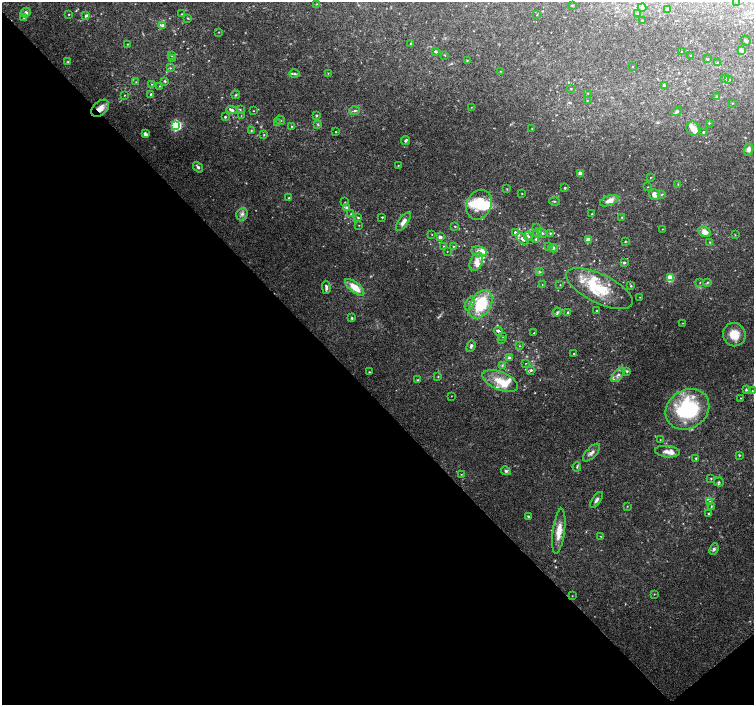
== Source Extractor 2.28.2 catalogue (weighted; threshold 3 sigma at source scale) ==
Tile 14 of 4 x 4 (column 2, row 4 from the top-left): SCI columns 1511-3013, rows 214-1619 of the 6019 x 5987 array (HDU 1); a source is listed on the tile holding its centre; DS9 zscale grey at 2 x 2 block average (1 PNG px = mean of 2 x 2 image px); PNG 756 x 707 px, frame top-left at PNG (2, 2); each listed source drawn as its Kron ellipse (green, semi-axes under 4 px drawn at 4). Shown black and unused: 45% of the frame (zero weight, under 3 of 4 exposures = <1% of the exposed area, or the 3 px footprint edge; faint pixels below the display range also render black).
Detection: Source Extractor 2.28.2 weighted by HDU 2 'WHT'; one run over the whole footprint, this tile lists its part. Background 0.0923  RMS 0.0056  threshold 0.025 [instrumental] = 3 sigma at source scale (4.5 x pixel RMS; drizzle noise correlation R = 1.50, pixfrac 1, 0.0396/0.0396 arcsec/px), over >= 5 px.
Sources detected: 211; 1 too faint to see at this stretch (2 x 2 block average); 3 inside a brighter object's white glare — neither listed nor drawn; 20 inside a brighter listed object's ellipse — not listed separately; the other 187 listed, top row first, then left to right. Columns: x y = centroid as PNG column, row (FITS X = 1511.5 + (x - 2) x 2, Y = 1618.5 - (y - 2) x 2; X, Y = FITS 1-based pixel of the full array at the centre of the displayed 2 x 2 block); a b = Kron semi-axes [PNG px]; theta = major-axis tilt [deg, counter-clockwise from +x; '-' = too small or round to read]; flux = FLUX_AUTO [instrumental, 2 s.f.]
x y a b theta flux
737 2 2 2 - 0.48
316 4 3 2 - 0.65
572 5 3 2 - 0.72
642 8 4 3 - 2.3
667 9 3 3 - 2.2
26 13 5 5 - 4.6
638 13 3 3 - 1.4
69 14 2 2 - 0.6
182 14 2 2 - 0.46
537 15 2 2 - 0.57
86 16 3 3 - 2.4
24 18 3 3 - 1.5
188 18 3 2 - 1.1
642 20 2 2 - 0.67
162 25 4 3 - 2.8
219 32 2 2 - 0.6
746 41 5 2 - 1.4
410 43 3 2 - 0.78
128 44 2 2 - 0.62
741 50 4 3 - 2.8
435 52 4 2 - 1.8
681 52 2 2 - 0.68
445 55 3 2 - 0.67
172 56 2 2 - 0.66
691 56 2 2 - 1
173 58 2 2 - 0.63
707 59 3 2 - 1.3
467 60 3 2 - 0.7
68 62 3 3 - 1.1
717 63 3 3 - 1.8
632 67 3 2 - 0.56
170 68 3 3 - 1.2
500 71 2 2 - 0.55
328 73 3 2 - 0.55
294 74 5 3 - 2
724 79 3 2 - 0.96
728 80 3 3 - 2.4
165 81 3 3 - 1.7
136 82 2 2 - 0.62
151 84 2 2 - 0.71
664 85 3 3 - 2.1
159 86 3 2 - 0.75
571 89 3 2 - 0.69
588 93 2 2 - 0.57
151 94 4 3 - 2.2
124 95 3 2 - 0.83
236 95 4 2 - 1.2
716 97 4 3 - 2
587 101 3 2 - 0.66
732 103 2 2 - 0.52
471 107 2 2 - 0.52
100 108 10 6 44 10
232 110 6 4 -6 4.1
240 110 3 2 - 1.1
253 111 2 2 - 0.68
355 111 5 3 - 2
677 112 5 3 - 1.8
317 115 3 3 - 1.1
241 116 3 2 - 0.47
225 117 2 2 - 1.6
280 120 5 2 - 1.1
277 123 2 2 - 0.68
709 123 3 2 - 0.77
176 125 4 4 - 150
318 125 3 2 - 1.1
292 126 3 2 - 1
532 129 2 2 - 0.77
693 129 7 6 - 8.2
251 131 3 3 - 1.2
336 132 2 2 - 0.69
703 132 2 2 - 1.1
145 134 4 3 - 4.2
264 134 2 2 - 0.79
406 141 5 3 - 2.1
748 149 6 4 75 4.8
398 165 2 2 - 0.73
198 167 5 3 - 3.1
580 173 3 2 - 13
650 177 2 2 - 0.61
678 184 3 2 - 0.65
648 187 2 2 - 0.54
565 188 3 2 - 1.7
507 189 3 2 - 0.57
522 194 2 2 - 0.68
655 194 5 5 - 9
662 194 3 3 - 1.1
289 198 3 3 - 1.2
554 201 5 2 - 1.2
609 201 10 5 21 9.6
345 202 2 2 - 0.54
479 205 15 12 67 31
346 207 3 3 - 2.9
242 214 6 5 - 4.8
351 214 3 2 - 0.91
592 214 2 2 - 0.85
382 217 2 2 - 1
622 217 3 2 - 1
358 218 3 3 - 1.5
403 222 11 4 55 7.2
359 225 2 2 - 0.58
455 226 2 2 - 0.79
536 228 3 2 - 0.77
662 229 2 2 - 0.47
705 232 7 4 -25 11
515 233 3 3 - 4.7
537 233 4 3 - 2.3
542 233 5 3 - 2.3
550 233 3 2 - 1.2
432 235 2 2 - 0.46
735 235 3 2 - 0.8
528 236 4 3 - 2.1
440 237 3 3 - 4.1
522 239 7 3 -43 4.6
536 239 3 3 - 2
588 240 3 3 - 23
625 241 3 2 - 1
710 242 2 2 - 0.65
444 246 2 2 - 0.97
454 246 3 2 - 0.78
548 247 3 3 - 1.4
553 248 4 3 - 2
447 251 2 2 - 0.43
479 252 8 5 -12 7.2
476 262 10 6 65 9.6
624 263 3 3 - 2.1
540 271 4 2 - 1.1
670 278 3 3 - 59
708 282 3 3 - 1.5
700 283 2 2 - 0.45
542 284 2 2 - 0.37
560 285 2 2 - 0.6
631 286 3 3 - 1.5
326 287 6 3 -88 3.3
355 287 12 5 -40 20
599 289 36 14 -26 51
640 297 2 2 - 0.56
470 303 7 4 65 4.1
481 304 15 10 59 59
597 311 2 2 - 0.76
557 312 4 3 - 1.9
568 313 3 3 - 2.1
352 318 3 3 - 1.7
683 323 2 2 - 0.48
498 331 4 3 - 4.2
534 333 2 2 - 0.74
734 335 12 11 - 21
503 336 3 3 - 1.3
501 339 3 2 - 0.57
471 346 6 3 71 2.8
519 346 3 2 - 0.69
574 353 2 2 - 0.72
509 358 3 3 - 2.7
526 363 2 2 - 0.5
502 365 4 3 - 1.3
531 370 3 3 - 2.1
627 371 3 3 - 1.9
369 372 3 2 - 0.96
618 375 8 4 50 5.3
438 376 3 2 - 0.87
418 380 3 2 - 1.1
500 381 19 9 -22 23
746 390 3 3 - 1.7
752 391 3 2 - 0.87
451 396 2 2 - 0.44
740 398 2 2 - 0.6
687 409 23 19 34 120
660 440 2 2 - 0.47
667 452 12 5 -5 7.3
592 453 11 5 46 5.1
739 455 3 3 - 0.93
696 458 3 2 - 1.2
577 467 5 3 - 1.6
506 471 5 4 - 2.2
461 474 2 2 - 0.72
711 478 3 2 - 0.88
719 482 5 3 - 1.4
596 500 9 3 55 3.5
710 502 4 3 - 1.8
627 506 3 2 - 0.7
711 506 4 2 - 0.93
709 514 3 3 - 1.3
528 516 3 2 - 1.6
559 531 22 6 82 16
600 536 3 2 - 1
714 549 6 4 67 2.7
654 594 3 2 - 0.63
572 596 3 2 - 0.5
Overlapping masked pixels (flux is a lower limit): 1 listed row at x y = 100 108
Isophote crosses this tile's border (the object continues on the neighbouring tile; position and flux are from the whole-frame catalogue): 1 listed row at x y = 737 2
Diffuse or blended objects may show on this block-average render without a row.